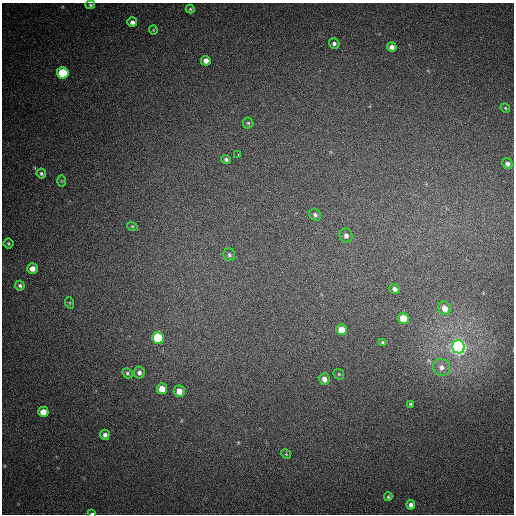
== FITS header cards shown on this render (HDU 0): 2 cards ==
NAXIS1  =                  512
NAXIS2  =                  512

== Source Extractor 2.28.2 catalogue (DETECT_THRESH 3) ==
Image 512 x 512 px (HDU 0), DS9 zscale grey, 1 PNG px = 1 image px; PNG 516 x 516 px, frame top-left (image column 1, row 512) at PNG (2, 3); each listed source drawn as its Kron ellipse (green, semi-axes under 4 px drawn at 4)
Background 513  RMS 15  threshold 43.6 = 3 sigma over >= 5 px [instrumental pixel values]
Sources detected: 44; all 44 listed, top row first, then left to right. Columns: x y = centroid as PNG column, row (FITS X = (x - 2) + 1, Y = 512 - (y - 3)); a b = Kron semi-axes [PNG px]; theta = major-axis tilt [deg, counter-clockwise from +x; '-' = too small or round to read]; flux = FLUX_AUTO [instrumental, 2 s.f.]
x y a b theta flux
90 5 5 4 - 1400
190 9 4 4 - 1300
132 22 5 5 - 3200
153 30 4 4 - 900
334 43 5 5 - 2500
392 47 5 4 - 4400
206 61 5 5 - 5800
63 73 6 5 - 40000
505 108 5 4 - 1200
248 123 5 5 - 1500
238 154 2 2 - 2300
226 160 5 4 - 2000
507 164 5 5 - 3300
41 174 5 4 - 1700
62 181 5 3 - 940
315 215 6 5 - 2000
132 226 5 3 - 1000
346 236 7 6 - 3400
8 243 5 5 - 1500
229 255 6 5 - 2400
32 269 5 5 - 6900
20 285 5 5 - 1900
395 289 5 4 - 3000
70 303 6 3 -71 1100
445 308 7 6 - 7500
403 318 5 5 - 16000
342 330 5 5 - 14000
158 338 6 6 - 50000
383 343 3 3 - 1500
458 347 6 6 - 540000
441 367 9 8 - 4600
127 373 5 4 - 1600
139 373 6 5 - 3400
339 374 6 5 - 1200
324 379 6 5 - 5300
162 389 5 5 - 12000
179 391 6 5 - 8900
410 404 4 3 - 1400
43 412 5 5 - 12000
105 435 5 5 - 3300
286 454 5 4 - 1100
388 497 4 3 - 1300
411 505 4 4 - 3600
92 514 4 2 - 1700
At the frame edge (FLAGS 8, measured only in part): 1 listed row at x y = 92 514